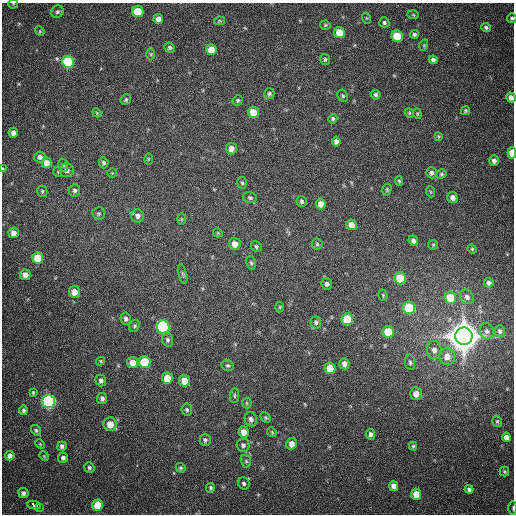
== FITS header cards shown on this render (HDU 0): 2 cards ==
NAXIS1  =                  512
NAXIS2  =                  512

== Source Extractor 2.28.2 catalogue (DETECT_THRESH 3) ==
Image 512 x 512 px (HDU 0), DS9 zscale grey, 1 PNG px = 1 image px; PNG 516 x 516 px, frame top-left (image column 1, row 512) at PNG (2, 3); each listed source drawn as its Kron ellipse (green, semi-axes under 4 px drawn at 4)
Background 407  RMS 11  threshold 32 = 3 sigma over >= 5 px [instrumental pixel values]
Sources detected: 148; all 148 listed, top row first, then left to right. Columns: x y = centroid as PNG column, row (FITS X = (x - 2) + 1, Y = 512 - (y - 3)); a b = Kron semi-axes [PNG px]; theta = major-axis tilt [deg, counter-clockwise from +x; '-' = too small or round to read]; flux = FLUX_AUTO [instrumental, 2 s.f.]
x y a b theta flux
13 4 5 5 - 7.7e+02
138 11 6 5 - 2.1e+04
57 12 7 6 - 1.7e+03
413 15 6 4 -3 7.3e+02
366 18 5 3 - 6.6e+02
512 18 5 4 - 1.4e+03
158 19 5 4 - 3.7e+03
219 21 5 4 - 8.2e+02
384 23 5 5 - 1.4e+03
325 25 5 4 - 8.9e+02
486 27 5 4 - 1.6e+03
40 31 5 4 - 8.7e+02
339 33 5 5 - 1.5e+04
414 34 4 4 - 1.3e+03
397 36 6 5 - 2.6e+04
424 45 6 3 72 7.6e+02
170 48 5 5 - 1.6e+03
211 50 5 5 - 1.2e+04
151 54 6 4 -89 1.0e+03
325 60 5 5 - 1.4e+03
433 60 4 4 - 2.0e+03
68 62 6 6 - 7.5e+04
269 94 5 5 - 1.4e+03
376 95 5 5 - 1.4e+03
343 96 6 5 - 1.3e+03
511 97 5 4 - 3.0e+03
126 100 5 5 - 1.4e+03
238 100 5 5 - 1.1e+03
465 111 5 4 - 9.5e+02
253 112 6 5 - 1.2e+04
97 113 5 3 - 6.6e+02
409 113 5 4 - 8.6e+02
417 114 5 4 - 9.1e+02
333 119 5 4 - 1.4e+03
13 133 5 4 - 3.3e+03
438 136 4 3 - 7.3e+02
336 142 5 4 - 2.5e+03
231 149 6 5 - 4.9e+03
512 153 6 4 -89 1.5e+04
40 157 5 5 - 2.8e+03
148 159 6 4 -90 7.8e+02
494 161 5 5 - 2.7e+03
46 163 5 5 - 5.8e+03
104 163 5 4 - 1.8e+03
63 165 6 5 - 1.2e+03
3 169 4 3 - 7.1e+02
67 170 7 7 - 3.1e+03
58 172 5 3 - 5.9e+02
112 173 4 4 - 6.3e+02
432 173 5 5 - 2.0e+03
441 174 5 4 - 1.2e+03
399 181 5 4 - 1.0e+03
242 183 6 5 - 1.1e+03
75 190 6 5 - 2.2e+03
387 190 6 4 72 9.8e+02
42 191 6 5 - 1.2e+03
431 192 5 3 - 6.0e+02
250 198 7 5 -12 1.4e+03
453 198 5 5 - 3.3e+03
302 201 5 5 - 1.6e+03
321 204 5 5 - 5.5e+03
99 214 6 6 - 1.3e+03
138 216 7 6 - 3.0e+03
181 219 6 4 -89 8.3e+02
352 225 5 5 - 7.3e+03
14 233 5 5 - 4.1e+03
218 233 5 3 - 7.1e+02
413 241 5 4 - 2.3e+03
235 244 6 6 - 6.3e+03
317 244 5 5 - 1.2e+03
433 245 5 5 - 8.8e+02
256 246 5 5 - 1.4e+03
472 249 5 4 - 8.0e+02
38 258 6 5 - 1.8e+04
251 263 7 4 -78 1.2e+03
183 274 10 3 -75 1.1e+03
25 275 5 5 - 4.9e+03
400 278 6 5 - 2.2e+04
489 283 5 5 - 2.1e+03
327 284 6 5 - 2.0e+03
75 292 6 5 - 7.0e+03
383 295 6 4 -71 9.9e+02
467 297 8 6 -55 3.0e+03
450 298 6 5 - 2.0e+04
280 307 5 3 - 6.8e+02
409 308 6 6 - 3.4e+04
126 319 6 5 - 1.9e+03
347 319 6 5 - 2.7e+04
316 322 6 5 - 1.5e+03
134 326 6 5 - 1.3e+03
163 327 6 6 - 1.2e+05
487 331 8 6 -73 2.2e+03
500 331 6 5 - 1.8e+03
388 332 6 5 - 2.4e+04
464 336 9 8 - 1.9e+06
167 340 7 5 -73 1.7e+03
434 350 9 7 -84 4.3e+03
447 356 9 8 - 7.6e+03
100 361 4 4 - 8.0e+02
145 362 6 6 - 3.2e+04
410 362 8 5 -81 1.6e+03
133 363 6 5 - 8.8e+03
344 364 5 5 - 3.9e+03
228 366 6 5 - 1.3e+03
330 368 6 5 - 1.7e+04
167 378 6 5 - 1.6e+04
101 380 6 5 - 2.0e+03
185 381 6 5 - 1.1e+04
33 392 4 3 - 8.6e+02
416 394 6 5 - 5.6e+03
234 396 7 4 86 1.1e+03
102 399 6 5 - 2.0e+03
49 401 6 6 - 2.0e+05
247 403 5 5 - 8.8e+02
24 410 5 4 - 1.6e+03
187 410 6 5 - 1.5e+03
266 418 6 4 -46 1.0e+03
251 419 7 6 - 2.8e+03
497 421 6 4 -75 1.0e+03
110 424 7 6 - 1.0e+04
36 430 5 4 - 1.4e+03
244 432 6 5 - 6.3e+03
272 432 5 4 - 9.4e+02
371 434 5 4 - 2.1e+03
506 437 5 4 - 4.0e+03
205 440 6 5 - 1.8e+03
40 444 5 3 - 7.0e+02
291 444 6 5 - 5.2e+03
243 445 6 6 - 2.1e+03
62 446 5 4 - 2.0e+03
413 446 4 3 - 9.7e+02
10 456 5 4 - 3.1e+03
44 456 5 4 - 6.8e+02
63 458 5 5 - 2.1e+03
246 461 6 5 - 1.1e+03
89 468 5 5 - 1.6e+03
181 468 5 4 - 1.1e+03
504 471 5 4 - 9.5e+02
244 483 6 5 - 1.7e+03
394 486 5 4 - 3.9e+03
211 488 5 4 - 1.4e+03
469 489 4 4 - 1.7e+03
23 493 5 5 - 2.4e+03
416 494 5 5 - 1.1e+04
34 505 7 3 -9 2.8e+04
98 505 5 5 - 1.9e+04
39 508 3 3 - 1.2e+04
513 508 6 3 -90 8.0e+02
At the frame edge (FLAGS 8, measured only in part): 6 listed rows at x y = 13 4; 512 18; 511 97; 512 153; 3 169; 513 508